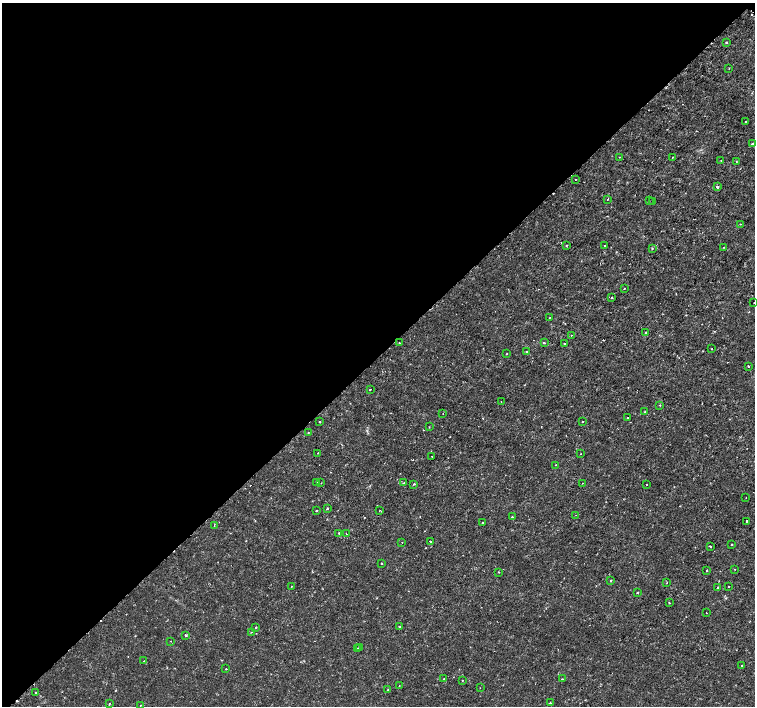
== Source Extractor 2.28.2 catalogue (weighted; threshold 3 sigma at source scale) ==
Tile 5 of 4 x 4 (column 1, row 2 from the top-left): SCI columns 3-1508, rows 2983-4390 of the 6041 x 6034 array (HDU 1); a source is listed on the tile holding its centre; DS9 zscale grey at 2 x 2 block average (1 PNG px = mean of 2 x 2 image px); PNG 757 x 708 px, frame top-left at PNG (2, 3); each listed source drawn as its Kron ellipse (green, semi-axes under 4 px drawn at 4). Shown black and unused: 50% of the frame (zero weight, under 2 of 3 exposures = <1% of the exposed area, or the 3 px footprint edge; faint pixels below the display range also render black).
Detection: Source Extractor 2.28.2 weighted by HDU 2 'WHT'; one run over the whole footprint, this tile lists its part. Background 0.00334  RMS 0.0011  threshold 0.00482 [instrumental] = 3 sigma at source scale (4.5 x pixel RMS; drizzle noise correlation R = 1.50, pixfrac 1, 0.0396/0.0396 arcsec/px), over >= 5 px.
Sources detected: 104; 6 cosmic-ray / hot-pixel residue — neither listed nor drawn; the other 98 listed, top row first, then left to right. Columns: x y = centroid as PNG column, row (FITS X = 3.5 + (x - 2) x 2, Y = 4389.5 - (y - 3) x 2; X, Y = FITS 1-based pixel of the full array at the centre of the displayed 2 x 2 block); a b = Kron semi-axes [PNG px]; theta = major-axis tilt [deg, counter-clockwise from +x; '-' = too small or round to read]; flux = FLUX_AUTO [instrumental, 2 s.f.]
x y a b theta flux
727 42 2 2 - 0.24
729 68 2 2 - 0.23
745 121 2 2 - 0.19
752 143 2 2 - 0.34
619 157 2 2 - 0.25
673 157 2 2 - 0.092
721 161 2 2 - 0.16
736 162 2 2 - 0.14
576 179 2 2 - 0.092
717 187 2 2 - 1.2
607 199 2 2 - 0.18
649 200 2 2 - 0.11
652 201 2 2 - 0.088
740 224 2 2 - 0.37
566 245 2 2 - 0.16
605 246 2 2 - 0.14
724 247 2 2 - 0.16
652 249 2 2 - 0.23
624 288 2 2 - 0.22
612 297 2 2 - 1.2
754 302 2 2 - 0.11
549 318 2 2 - 0.13
646 333 2 2 - 0.2
571 335 2 2 - 0.17
400 343 2 2 - 0.12
544 343 2 2 - 0.41
564 344 2 2 - 0.36
712 349 2 2 - 0.13
527 351 4 2 - 0.2
507 354 2 2 - 0.11
748 366 2 2 - 3
370 389 2 2 - 0.35
501 401 2 2 - 0.15
660 405 2 2 - 0.2
645 412 2 2 - 0.16
443 414 2 2 - 0.11
628 417 2 2 - 0.56
583 421 2 2 - 0.12
319 422 2 2 - 0.38
429 427 2 2 - 0.17
308 433 2 2 - 0.15
318 453 2 2 - 0.14
581 454 2 2 - 0.21
432 457 2 2 - 0.24
555 465 2 2 - 0.13
317 482 2 2 - 0.2
321 483 2 2 - 0.12
403 483 3 2 - 0.18
582 483 2 2 - 0.1
414 484 3 2 - 0.24
646 484 2 2 - 0.36
746 497 2 2 - 0.17
327 509 2 2 - 0.35
380 510 2 2 - 0.16
316 511 2 2 - 0.39
576 515 2 2 - 0.14
512 517 2 2 - 0.21
746 521 2 2 - 0.25
482 523 2 2 - 0.25
214 525 3 2 - 0.21
339 533 2 2 - 0.79
346 534 2 2 - 0.11
430 541 2 2 - 0.71
402 542 2 2 - 0.25
731 544 2 2 - 0.33
710 546 2 2 - 0.77
381 564 2 2 - 0.57
735 569 2 2 - 0.099
706 570 2 2 - 0.27
499 572 2 2 - 0.12
611 580 2 2 - 0.23
667 582 2 2 - 0.14
291 586 2 2 - 0.11
729 586 2 2 - 0.24
717 587 2 2 - 0.24
637 592 2 2 - 0.39
669 603 2 2 - 0.16
706 613 2 2 - 0.09
256 627 2 2 - 0.24
400 627 2 2 - 0.15
251 632 2 2 - 0.14
186 635 3 2 - 0.34
171 641 2 2 - 0.13
359 647 3 2 - 0.24
357 649 2 2 - 0.57
144 661 2 2 - 0.15
742 666 2 2 - 0.47
226 669 2 2 - 0.77
444 679 3 2 - 0.13
562 679 2 2 - 0.2
463 680 2 2 - 0.11
399 686 2 2 - 0.094
480 688 2 2 - 0.099
388 690 2 2 - 0.14
35 693 2 2 - 0.48
110 703 2 2 - 0.16
550 703 2 2 - 0.88
140 705 2 2 - 0.26
Isophote crosses this tile's border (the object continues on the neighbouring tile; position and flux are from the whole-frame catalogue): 1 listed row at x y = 754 302
Diffuse or blended objects may show on this block-average render without a row.